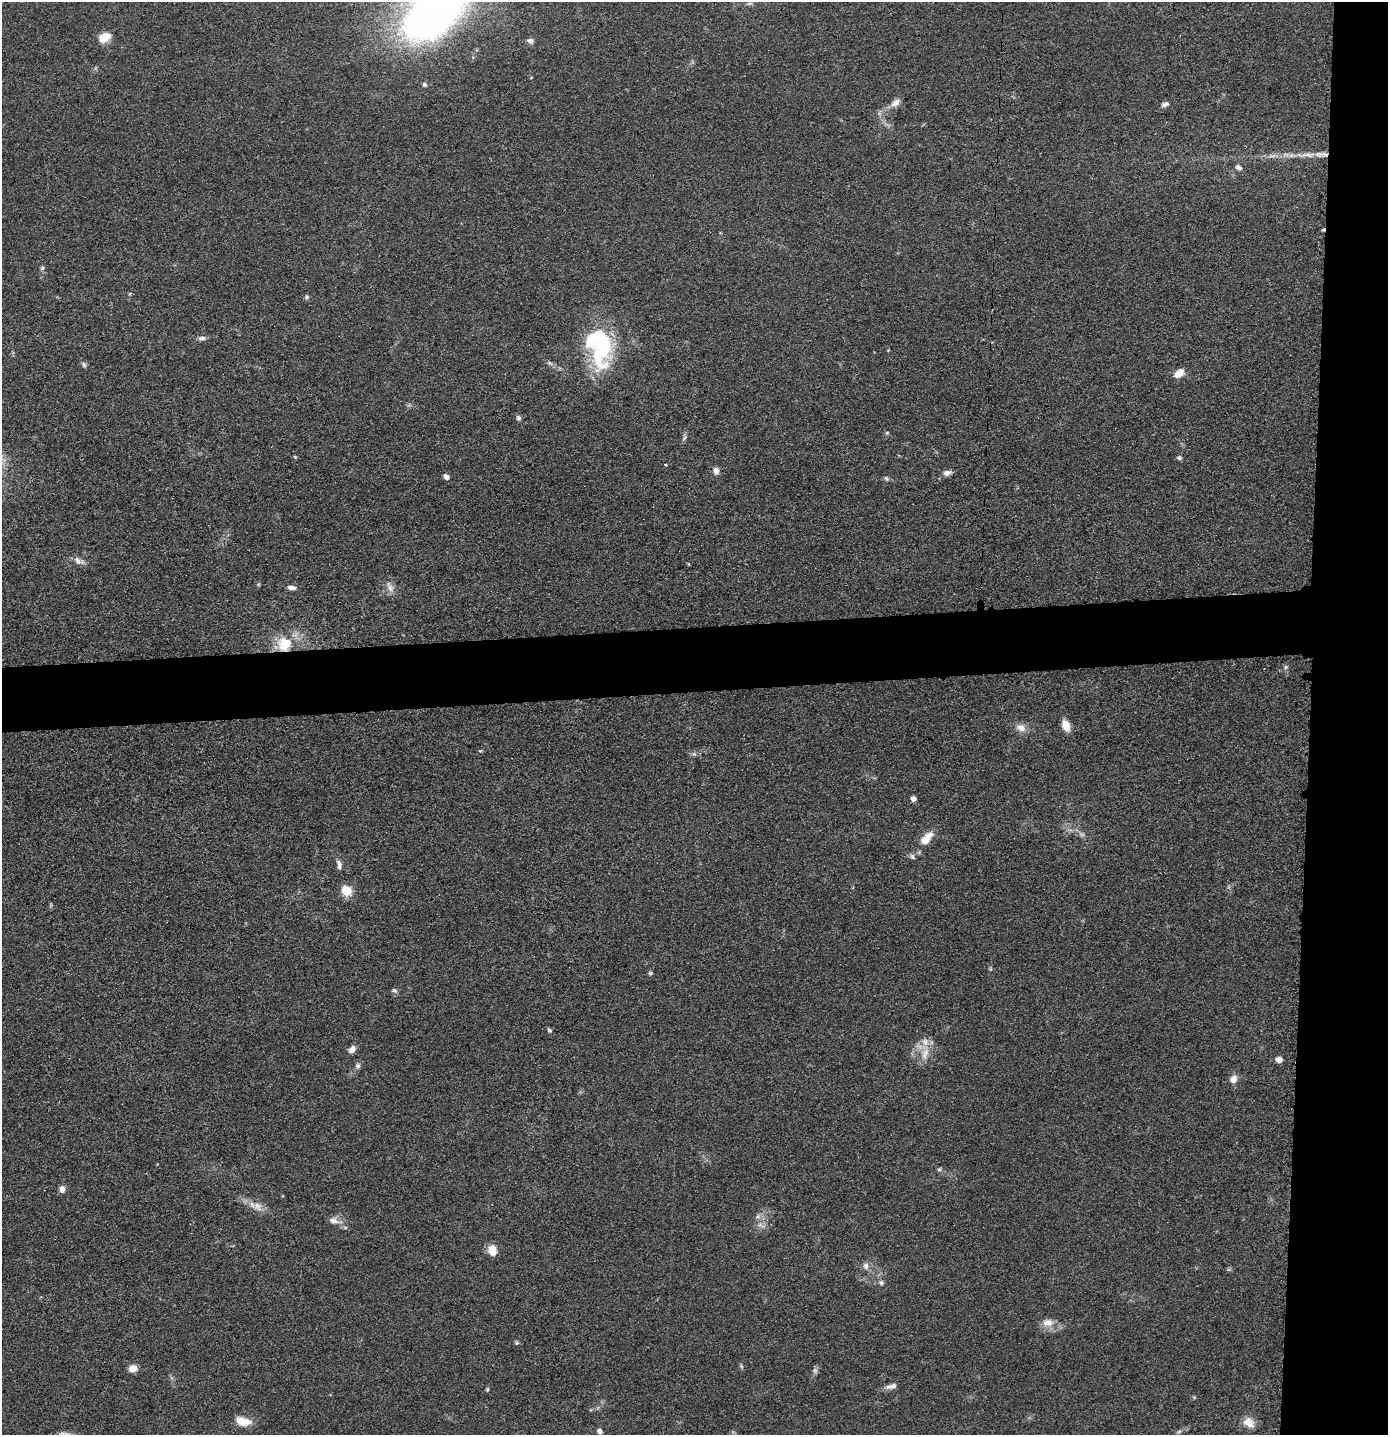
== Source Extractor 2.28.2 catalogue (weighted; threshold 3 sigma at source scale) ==
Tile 6 of 3 x 3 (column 3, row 2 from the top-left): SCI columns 2842-4227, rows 1447-2879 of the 4299 x 4322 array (HDU 1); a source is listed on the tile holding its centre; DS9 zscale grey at full resolution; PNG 1390 x 1437 px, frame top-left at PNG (2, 2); no overlay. Shown black and unused: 10% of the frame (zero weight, under 3 of 4 exposures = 2% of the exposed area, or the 3 px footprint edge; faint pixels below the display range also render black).
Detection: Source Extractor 2.28.2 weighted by HDU 2 'WHT'; one run over the whole footprint, this tile lists its part. Background 0.0726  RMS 0.0063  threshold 0.0285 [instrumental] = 3 sigma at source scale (4.5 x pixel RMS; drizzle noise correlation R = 1.50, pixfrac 1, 0.05/0.05 arcsec/px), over >= 5 px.
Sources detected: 73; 1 too faint to see at this stretch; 1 inside a brighter object's white glare — not listed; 2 inside a brighter listed object's ellipse — not listed separately; the other 69 listed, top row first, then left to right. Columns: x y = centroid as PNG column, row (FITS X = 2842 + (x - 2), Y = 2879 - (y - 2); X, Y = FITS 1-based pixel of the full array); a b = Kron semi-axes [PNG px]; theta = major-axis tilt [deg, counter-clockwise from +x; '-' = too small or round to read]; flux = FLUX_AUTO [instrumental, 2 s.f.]
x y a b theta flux
749 3 8 4 8 1.2
433 10 64 36 42 460
104 37 15 9 31 8.5
530 41 8 6 -25 2.4
425 84 6 5 - 1.2
895 103 15 8 37 4.1
1165 104 9 5 22 2.3
1309 154 17 7 -1 5.7
1272 156 13 5 1 2.9
1239 167 9 6 -28 2.1
42 268 6 5 - 1.2
130 294 6 4 88 0.81
307 297 6 6 - 1.2
202 338 10 6 9 2.2
600 346 66 25 -87 62
549 363 9 5 -26 1.6
84 365 8 5 -72 1.4
1179 373 13 8 41 6.5
519 418 7 6 - 1.6
887 433 5 5 - 0.78
684 438 9 4 71 1.4
295 457 5 4 - 0.63
1179 458 7 5 8 1.2
665 465 3 3 - 2.8
716 471 8 6 -83 3.5
947 473 10 6 10 3.3
446 476 6 5 - 3.3
886 478 8 5 -41 1.2
78 561 17 7 -28 4
291 587 11 5 -6 2.9
390 587 17 8 -64 4.4
284 644 22 19 22 20
1286 667 6 5 - 1.2
1066 726 10 7 -67 9.3
1021 728 14 10 -23 5.1
480 751 6 3 17 0.66
913 799 5 4 - 3.6
926 838 21 10 50 10
912 857 9 6 -53 1.6
339 865 14 6 -79 2.9
346 891 8 7 - 17
650 973 6 5 - 0.93
394 990 8 6 -15 1.5
549 1030 6 5 - 1.1
352 1049 9 6 51 3.5
926 1052 13 10 59 6.9
1279 1060 5 4 - 6.9
358 1066 7 7 - 1.8
1234 1079 9 8 - 4.8
939 1169 6 5 - 1
62 1189 9 7 89 3
258 1207 15 12 -39 5.9
334 1221 18 9 -14 4.9
761 1225 15 4 -30 2.1
492 1250 11 9 -78 8
866 1266 10 8 -82 3.1
881 1282 7 7 - 1.7
1048 1323 15 11 1 6.5
517 1343 6 5 - 0.96
741 1366 6 4 -47 0.95
133 1368 9 8 - 5.4
815 1370 8 6 -70 1.6
891 1386 15 6 13 3.4
487 1389 5 4 - 0.78
1194 1397 6 4 -19 0.76
243 1421 19 10 -12 8.8
1249 1423 16 11 -41 6.8
600 1431 7 6 - 2.4
1179 1431 7 4 3 1
Overlapping masked pixels (flux is a lower limit): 1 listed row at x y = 284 644
Isophote crosses this tile's border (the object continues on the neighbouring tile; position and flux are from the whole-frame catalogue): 1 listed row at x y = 433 10